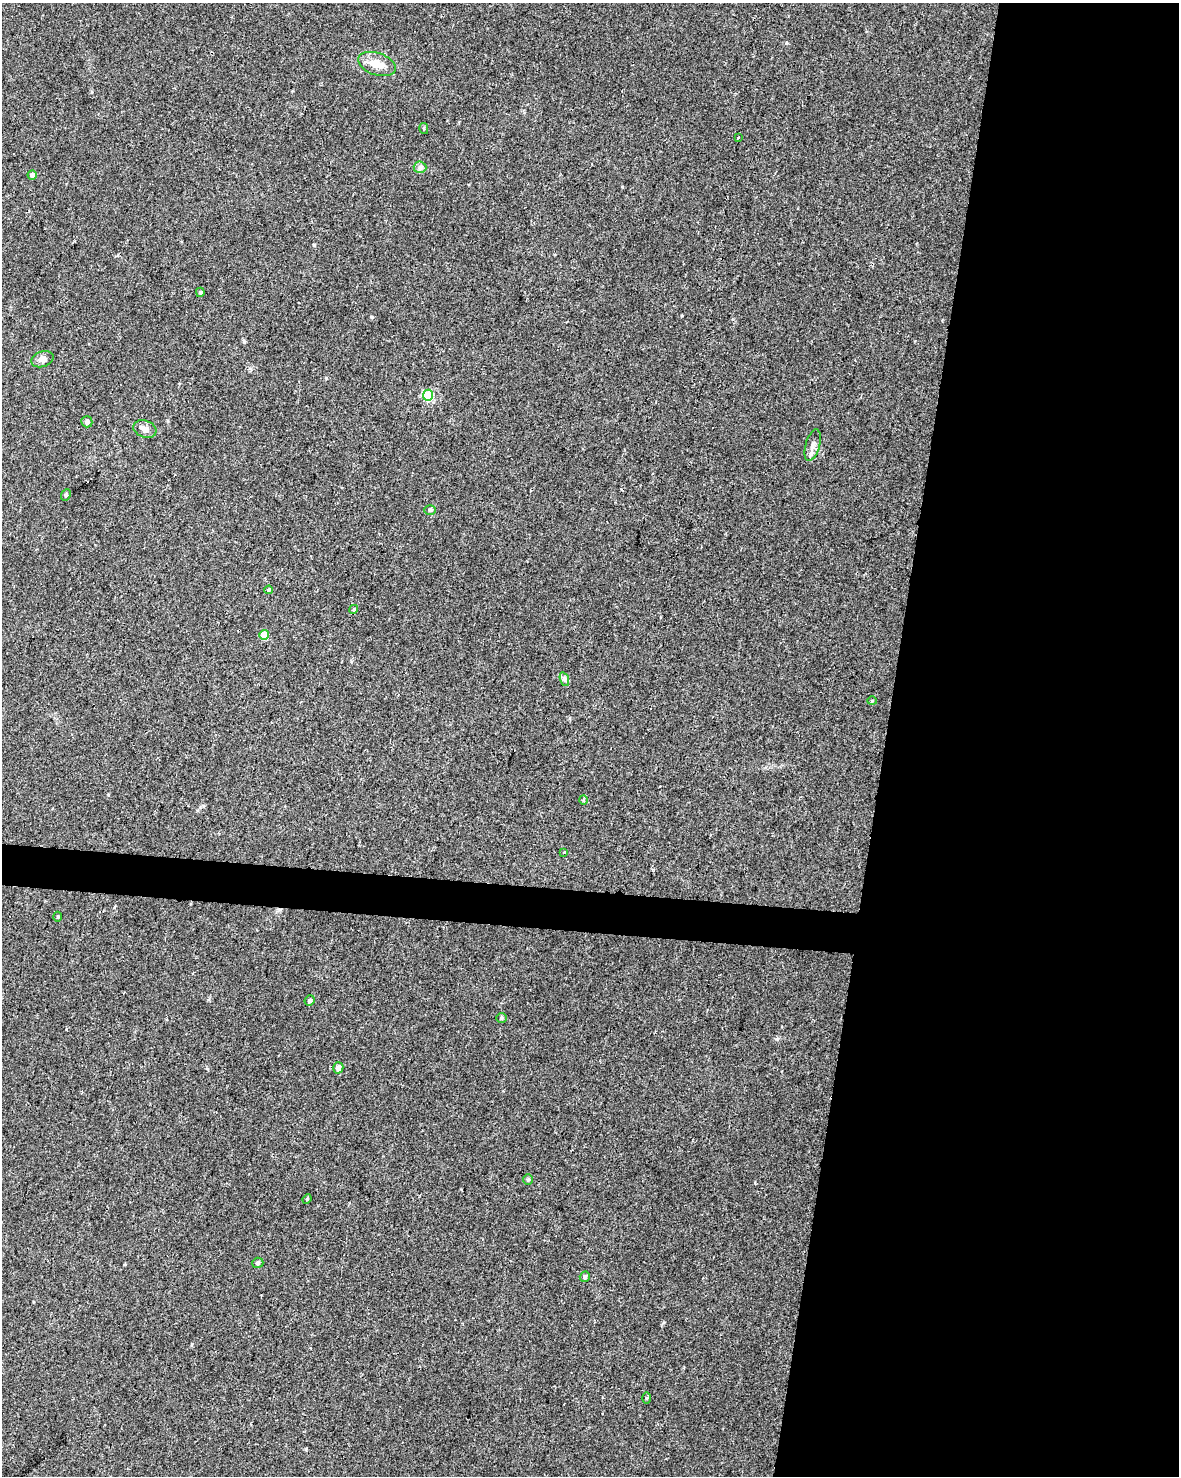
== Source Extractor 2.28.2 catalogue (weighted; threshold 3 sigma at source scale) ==
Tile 8 of 4 x 3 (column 4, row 2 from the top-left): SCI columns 3539-4715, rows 1760-3233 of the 4715 x 4936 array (HDU 1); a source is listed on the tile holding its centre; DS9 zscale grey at full resolution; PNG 1181 x 1478 px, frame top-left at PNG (2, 3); each listed source drawn as its Kron ellipse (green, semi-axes under 4 px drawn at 4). Shown black and unused: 27% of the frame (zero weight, under 2 of 3 exposures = <1% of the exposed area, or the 3 px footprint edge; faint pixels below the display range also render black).
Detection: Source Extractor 2.28.2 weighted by HDU 2 'WHT'; one run over the whole footprint, this tile lists its part. Background 0.045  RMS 0.0065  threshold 0.0291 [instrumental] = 3 sigma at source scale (4.5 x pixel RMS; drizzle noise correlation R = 1.50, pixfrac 1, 0.0396/0.0396 arcsec/px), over >= 5 px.
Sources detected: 30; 1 cosmic-ray / hot-pixel residue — neither listed nor drawn; the other 29 listed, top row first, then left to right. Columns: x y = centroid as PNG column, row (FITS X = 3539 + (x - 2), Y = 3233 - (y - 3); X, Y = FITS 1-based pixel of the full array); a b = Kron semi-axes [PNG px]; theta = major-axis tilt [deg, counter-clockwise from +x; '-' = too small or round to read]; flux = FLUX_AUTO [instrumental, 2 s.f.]
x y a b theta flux
377 64 19 11 -19 8.3
424 129 6 4 -77 0.76
738 138 3 2 - 0.58
420 167 6 6 - 1.7
32 175 4 4 - 1.9
200 292 4 4 - 1.7
42 359 11 7 18 3.4
428 395 5 5 - 38
87 422 5 5 - 2.2
145 429 12 8 -19 3.6
813 445 16 7 74 3.7
66 495 6 4 67 0.99
430 510 6 5 - 1.1
269 590 4 3 - 0.8
354 609 4 3 - 0.69
264 635 5 4 - 13
564 679 7 4 -71 1.4
872 701 4 4 - 0.65
583 800 5 3 - 0.62
564 852 3 3 - 1.1
58 917 5 3 - 0.66
310 1001 5 5 - 1.3
501 1018 5 4 - 0.87
338 1068 6 5 - 4.4
528 1180 5 5 - 0.9
307 1199 5 3 - 0.62
258 1263 6 5 - 1.2
585 1277 5 5 - 1.5
646 1398 5 3 - 0.72
Unlisted compact peaks at least as high as the median listed source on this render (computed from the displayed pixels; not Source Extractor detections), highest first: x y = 314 245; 326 378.